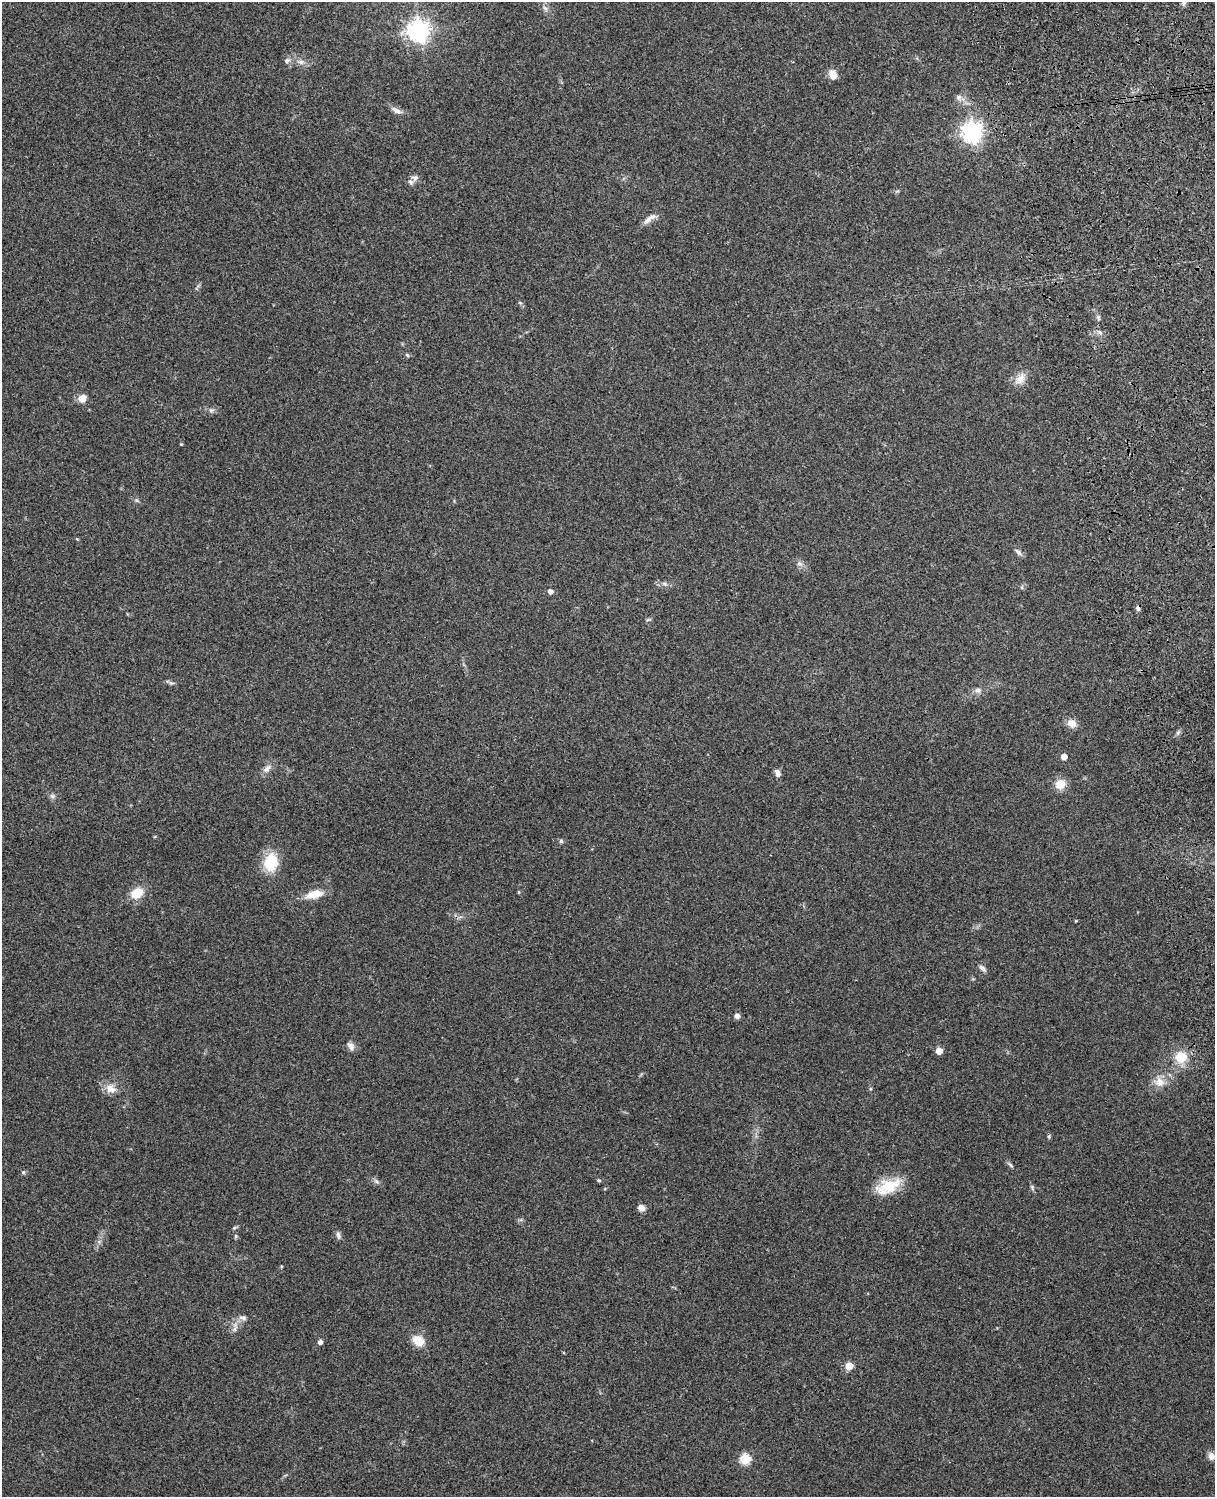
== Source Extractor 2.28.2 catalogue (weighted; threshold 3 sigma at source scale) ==
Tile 6 of 4 x 3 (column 2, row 2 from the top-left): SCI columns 1331-2543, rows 1661-3155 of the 5089 x 4928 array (HDU 1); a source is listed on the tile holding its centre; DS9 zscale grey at full resolution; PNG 1217 x 1499 px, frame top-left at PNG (2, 2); no overlay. Shown black and unused: <1% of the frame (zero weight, under 3 of 4 exposures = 6% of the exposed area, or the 3 px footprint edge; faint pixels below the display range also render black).
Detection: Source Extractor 2.28.2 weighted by HDU 2 'WHT'; one run over the whole footprint, this tile lists its part. Background 0.261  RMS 0.0088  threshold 0.0397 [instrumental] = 3 sigma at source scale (4.5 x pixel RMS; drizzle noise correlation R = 1.50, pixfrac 1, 0.05/0.05 arcsec/px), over >= 5 px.
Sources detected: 64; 1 inside a brighter listed object's ellipse — not listed separately; the other 63 listed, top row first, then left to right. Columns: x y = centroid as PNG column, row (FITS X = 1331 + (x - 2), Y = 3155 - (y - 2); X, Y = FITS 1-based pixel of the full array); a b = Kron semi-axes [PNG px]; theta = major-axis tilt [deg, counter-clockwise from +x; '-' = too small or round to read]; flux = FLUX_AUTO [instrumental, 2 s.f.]
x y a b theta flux
1184 3 7 6 - 2.2
545 8 9 4 -54 2.5
419 31 8 7 - 550
287 60 8 7 - 2.5
301 62 7 7 - 2.7
833 75 10 8 -68 9.3
958 97 8 8 - 3.4
396 110 14 7 -31 4.7
972 132 8 7 - 480
415 178 10 8 13 3.4
649 219 21 6 39 6.1
520 303 5 3 - 1
1098 318 8 4 -55 1.6
1100 332 10 5 -42 2.9
407 355 5 4 - 1
1020 379 19 11 48 8.7
82 398 10 9 - 6.1
211 410 7 6 - 2.2
181 444 4 4 - 0.71
1018 552 12 6 -45 2.7
799 563 8 5 -17 2.6
665 584 6 5 - 1.7
1022 587 6 4 72 1.2
550 591 5 4 - 4.3
1138 608 8 5 89 2.3
648 620 8 3 19 1.2
171 683 8 5 -14 1.9
978 690 10 7 4 3.6
1072 723 13 10 -13 6.4
1178 733 6 5 - 1.7
1064 757 5 4 - 8.6
267 769 13 7 39 4.8
778 773 9 6 -74 3.5
1060 784 10 9 - 13
52 796 6 6 - 2.2
561 841 6 5 - 1.5
271 862 18 13 81 30
137 893 15 11 33 15
314 894 22 9 15 14
1076 921 5 3 - 0.68
982 968 10 6 -43 3.1
737 1016 7 7 - 2.6
351 1046 11 8 -53 4.4
939 1051 5 5 - 13
1181 1058 13 13 - 18
1160 1082 14 13 - 9.6
111 1089 15 11 -31 8.6
1049 1136 6 4 72 1.1
1010 1165 11 3 -45 1.6
23 1172 6 5 - 1.3
599 1180 6 4 -19 1.1
376 1181 7 5 -44 1.9
890 1186 33 16 14 26
1032 1187 7 4 -73 1.5
641 1208 7 6 - 5
338 1235 9 6 -75 2.5
236 1236 6 4 89 1.2
243 1318 10 6 -7 3.4
418 1341 13 10 -37 14
320 1342 4 4 - 3.7
849 1366 5 5 - 26
1211 1456 9 8 - 5
745 1459 5 5 - 60
Overlapping masked pixels (flux is a lower limit): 1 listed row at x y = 1138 608
Isophote crosses this tile's border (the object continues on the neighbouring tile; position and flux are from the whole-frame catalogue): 1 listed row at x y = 1184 3